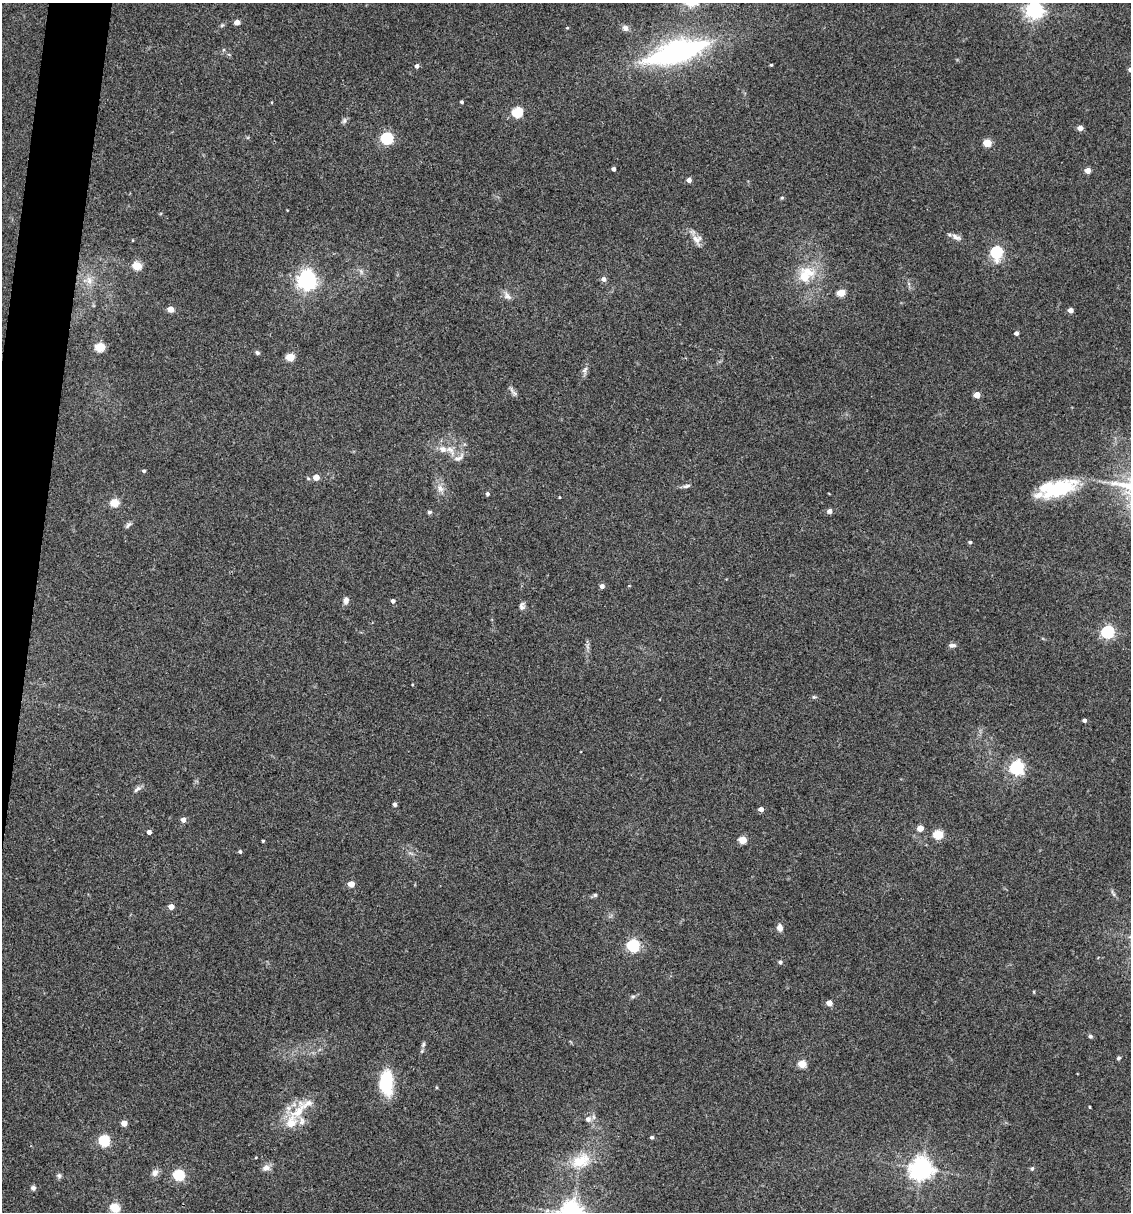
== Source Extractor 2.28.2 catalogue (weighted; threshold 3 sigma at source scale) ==
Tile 7 of 4 x 4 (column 3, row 2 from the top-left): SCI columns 2492-3620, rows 2423-3632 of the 4864 x 4846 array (HDU 1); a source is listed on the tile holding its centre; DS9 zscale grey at full resolution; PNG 1133 x 1214 px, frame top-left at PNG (2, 3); no overlay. Shown black and unused: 3% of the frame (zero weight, under 3 of 4 exposures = <1% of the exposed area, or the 3 px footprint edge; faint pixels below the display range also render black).
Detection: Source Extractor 2.28.2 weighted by HDU 2 'WHT'; one run over the whole footprint, this tile lists its part. Background 0.127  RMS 0.0075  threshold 0.0338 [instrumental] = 3 sigma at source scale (4.5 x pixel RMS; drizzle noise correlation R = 1.50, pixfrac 1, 0.05/0.05 arcsec/px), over >= 5 px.
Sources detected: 108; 1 inside a brighter object's white glare — not listed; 8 inside a brighter listed object's ellipse — not listed separately; the other 99 listed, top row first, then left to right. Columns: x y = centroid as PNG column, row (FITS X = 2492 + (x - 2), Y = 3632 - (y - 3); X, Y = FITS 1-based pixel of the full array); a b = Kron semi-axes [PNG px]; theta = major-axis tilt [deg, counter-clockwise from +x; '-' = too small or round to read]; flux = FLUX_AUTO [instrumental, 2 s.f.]
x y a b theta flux
1034 10 6 6 - 320
237 22 4 4 - 6.6
222 25 6 5 - 1.1
567 28 4 3 - 0.7
625 28 9 7 -47 2.8
676 52 43 14 16 210
771 65 3 3 - 0.8
417 66 4 4 - 2.4
462 102 4 3 - 1.2
517 112 5 5 - 57
344 121 8 6 74 1.8
1080 128 5 4 - 4.7
387 138 6 5 - 99
987 143 5 4 - 21
613 169 4 3 - 2.2
1088 170 5 4 - 6.5
689 180 4 4 - 3.9
782 198 5 3 - 0.82
956 237 16 6 -27 3.6
697 239 14 11 -5 5.9
996 252 6 6 - 87
137 266 5 5 - 31
806 274 27 20 47 24
307 279 7 7 - 260
604 279 5 5 - 3.3
89 280 12 8 -75 5.3
841 293 5 4 - 21
507 296 13 8 -44 3.7
170 309 4 4 - 11
1071 310 4 4 - 5.2
1016 333 4 4 - 2.6
100 347 5 5 - 42
257 353 5 5 - 1.5
290 357 5 5 - 25
585 370 11 6 59 2.6
513 392 17 4 -53 2.3
977 395 4 4 - 11
450 450 17 8 -50 7.2
144 471 4 3 - 1.4
316 477 5 4 - 8.2
686 486 12 4 12 2.1
440 488 12 8 -63 4.8
1059 488 42 17 21 45
487 494 4 4 - 1.7
559 497 4 2 - 0.53
115 503 5 5 - 29
829 511 6 6 - 2.6
429 512 5 5 - 1.3
128 525 12 4 45 1.8
970 542 4 4 - 1.4
602 586 4 4 - 2.9
346 600 9 6 76 3.1
393 601 4 4 - 2.5
522 606 10 7 83 2.6
1107 632 6 5 - 120
952 645 9 5 4 2.3
814 697 5 5 - 1.1
1084 720 4 4 - 2.3
1017 767 6 6 - 170
137 789 12 5 37 2.4
395 804 4 4 - 2
761 809 4 4 - 4.3
183 820 4 4 - 5.2
920 828 5 4 - 10
149 832 4 4 - 3.2
938 835 5 5 - 30
743 840 5 4 - 21
263 841 3 2 - 0.84
240 852 4 4 - 1.4
351 884 5 4 - 11
595 895 5 5 - 1.2
171 907 4 4 - 6.4
780 928 6 5 - 5.1
633 945 6 5 - 100
780 962 5 4 - 1.6
633 996 6 4 18 1.2
829 1003 4 4 - 7.9
1090 1036 5 5 - 1.2
423 1044 8 4 71 1.5
1118 1058 4 4 - 1.6
802 1064 5 4 - 22
386 1083 30 15 -87 30
437 1087 4 3 - 0.7
1090 1107 4 2 - 0.63
298 1111 36 14 61 20
588 1119 7 7 - 3.5
124 1123 4 4 - 9.5
652 1137 4 4 - 1.5
104 1141 5 5 - 75
256 1157 4 2 - 0.56
581 1161 29 18 26 23
266 1168 11 8 23 3.8
921 1168 7 7 - 590
1032 1168 6 4 67 1.1
155 1173 10 8 53 3.6
59 1175 8 6 -75 1.6
179 1175 5 5 - 75
33 1188 6 5 - 2
115 1208 5 5 - 42
Isophote crosses this tile's border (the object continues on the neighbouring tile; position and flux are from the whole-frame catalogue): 1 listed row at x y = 1034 10